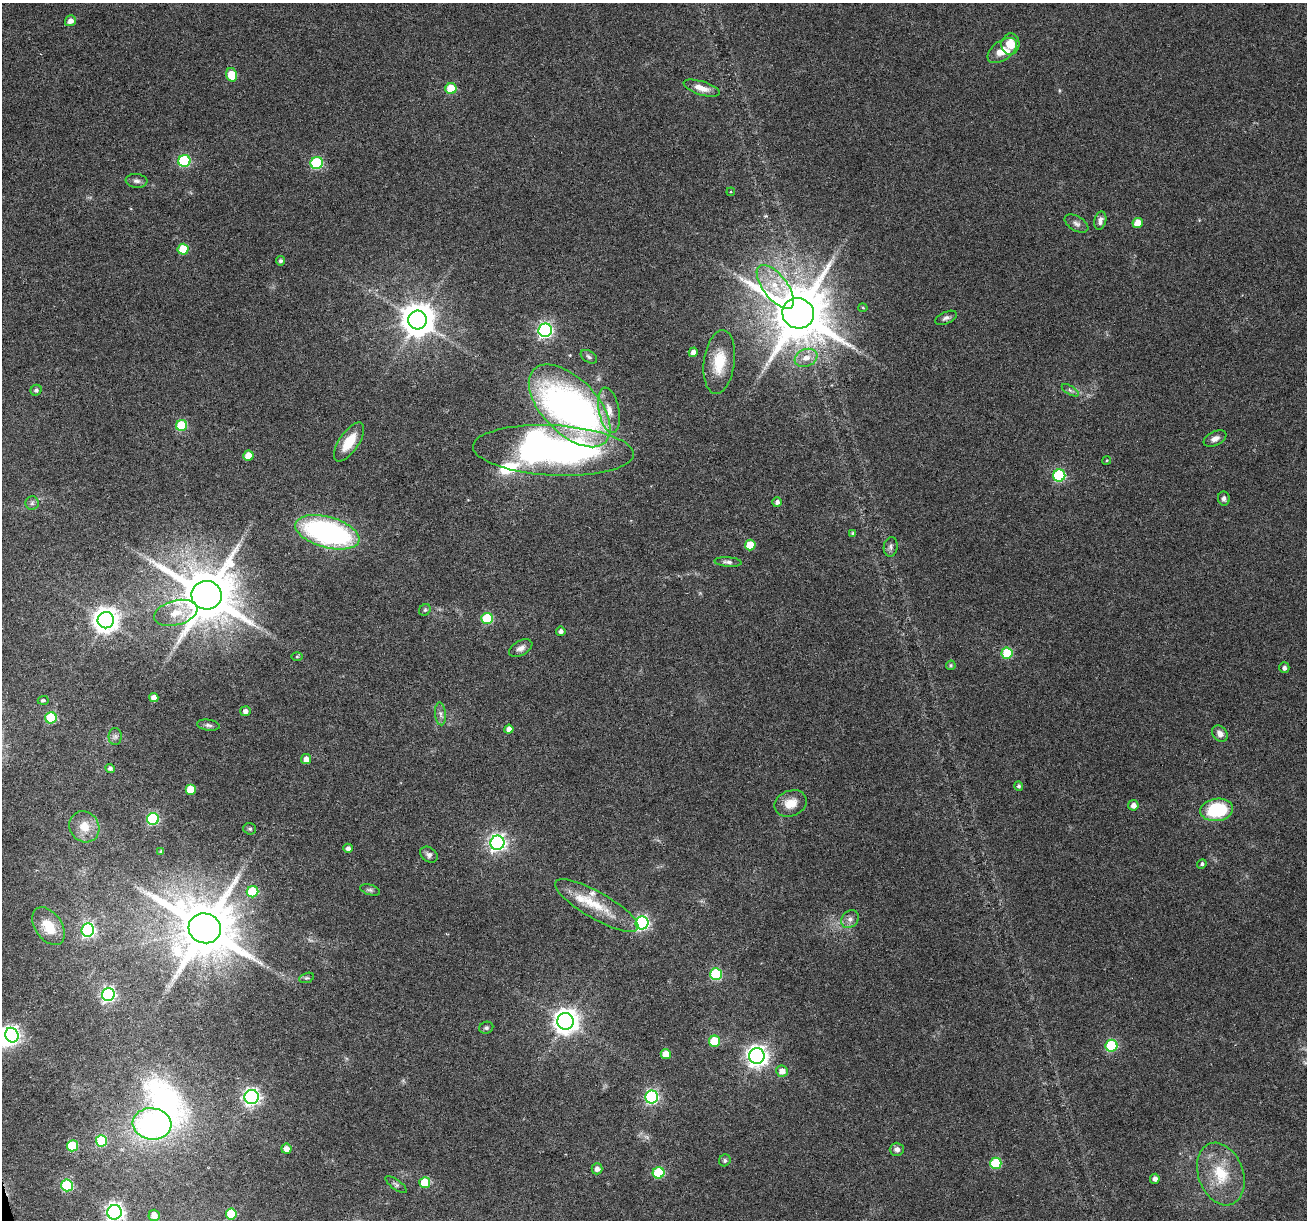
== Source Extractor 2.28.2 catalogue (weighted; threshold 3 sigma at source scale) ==
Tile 7 of 4 x 4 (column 3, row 2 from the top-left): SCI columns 2611-3915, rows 2542-3759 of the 5220 x 5030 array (HDU 1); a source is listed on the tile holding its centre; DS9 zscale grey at full resolution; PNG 1309 x 1222 px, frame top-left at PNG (2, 3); each listed source drawn as its Kron ellipse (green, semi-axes under 4 px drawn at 4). Shown black and unused: <1% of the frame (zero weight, under 3 of 6 exposures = <1% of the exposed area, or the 3 px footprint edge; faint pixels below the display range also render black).
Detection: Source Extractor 2.28.2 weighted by HDU 2 'WHT'; one run over the whole footprint, this tile lists its part. Background 0.0385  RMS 0.0026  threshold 0.0106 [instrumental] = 3 sigma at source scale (4.09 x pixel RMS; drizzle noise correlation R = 1.36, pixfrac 0.8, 0.0396/0.0396 arcsec/px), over >= 5 px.
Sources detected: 127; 2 too faint to see at this stretch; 3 inside a brighter object's white glare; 1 long thin detection or spike segment (spike, bleed or trail) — neither listed nor drawn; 4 inside a brighter listed object's ellipse — not listed separately; the other 117 listed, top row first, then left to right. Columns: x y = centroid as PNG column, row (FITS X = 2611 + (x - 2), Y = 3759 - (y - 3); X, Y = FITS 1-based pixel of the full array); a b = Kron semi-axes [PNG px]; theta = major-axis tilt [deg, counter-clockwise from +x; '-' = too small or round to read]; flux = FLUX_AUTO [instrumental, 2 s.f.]
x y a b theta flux
70 21 6 5 - 1.5
1010 44 10 9 - 3.7
1002 51 17 9 36 3.7
232 75 7 5 -74 6.9
702 88 19 6 -17 2.5
451 89 5 5 - 9.6
184 161 6 6 - 24
317 163 6 6 - 27
136 181 11 7 -6 0.9
731 192 4 3 - 0.27
1100 221 9 6 76 1.1
1138 223 5 5 - 4.1
1076 224 13 7 -30 1
183 249 5 5 - 8.1
280 261 5 4 - 0.53
775 287 26 12 -52 7
863 308 4 4 - 0.26
798 313 16 15 - 1800
946 318 11 6 24 0.86
418 320 9 9 - 500
545 330 7 6 - 70
693 352 5 4 - 1.4
589 357 9 5 -34 0.62
806 358 12 8 20 2.4
719 362 32 15 83 7.3
36 390 6 5 - 0.62
1070 390 9 4 -30 0.61
570 406 51 27 -46 120
609 410 23 10 -79 3.6
182 425 5 5 - 14
1215 439 12 7 25 1.4
349 442 23 9 56 5.8
553 450 80 25 -3 84
248 456 5 5 - 3.7
1107 460 4 3 - 0.21
1059 476 6 6 - 25
1224 498 7 6 - 0.83
777 502 5 5 - 0.93
32 503 7 6 - 0.61
327 532 33 15 -16 54
853 534 4 4 - 0.59
750 545 5 5 - 6.9
891 547 10 7 80 0.77
728 562 14 4 -4 0.87
207 595 15 14 - 1700
425 610 6 5 - 0.46
176 613 22 12 14 4.7
487 618 6 5 - 15
106 620 8 8 - 260
561 631 5 4 - 0.91
521 648 13 7 29 1.3
1007 653 5 5 - 12
297 656 6 4 1 0.3
951 665 5 4 - 0.43
1284 668 5 5 - 0.73
154 698 4 4 - 1.8
43 700 5 4 - 0.46
245 711 5 5 - 1
440 714 11 5 -85 0.92
51 718 5 5 - 16
208 725 11 5 -8 0.7
509 729 4 4 - 1.5
1220 733 9 7 -50 1.4
115 736 8 6 89 0.77
306 759 5 5 - 1.9
110 768 5 4 - 0.69
1019 786 5 4 - 0.45
190 789 5 5 - 5.6
791 803 16 12 22 3.8
1133 805 5 5 - 1.4
1217 810 16 11 8 16
153 819 6 6 - 29
84 827 16 14 -57 4.2
250 829 6 5 - 0.43
497 843 7 7 - 94
348 848 5 4 - 0.81
161 851 3 3 - 0.3
429 855 9 7 -37 0.94
1202 864 5 4 - 0.46
370 890 10 5 -18 0.6
253 892 6 5 - 12
597 905 47 13 -30 8.3
850 919 10 7 45 1.2
642 923 6 6 - 55
48 926 21 13 -55 5.4
205 928 16 15 - 2000
88 930 6 6 - 53
716 974 6 6 - 21
307 978 8 4 18 0.44
108 994 6 6 - 51
565 1021 8 8 - 240
486 1028 7 6 - 0.53
12 1035 7 6 - 74
714 1041 5 5 - 10
1111 1046 6 6 - 23
666 1054 5 5 - 3.6
757 1056 8 7 - 160
782 1071 6 5 - 2.1
252 1097 7 7 - 79
652 1097 6 6 - 43
152 1124 19 15 -6 68
101 1141 5 5 - 16
72 1146 5 5 - 12
286 1149 5 5 - 1.7
897 1149 7 6 - 1
725 1160 6 5 - 0.5
996 1163 6 5 - 14
597 1169 5 5 - 1
659 1173 6 5 - 17
1221 1174 32 22 -70 11
1155 1179 5 5 - 1.2
425 1183 5 5 - 9.2
67 1185 6 6 - 20
396 1185 12 5 -35 0.64
114 1212 7 7 - 110
231 1214 5 5 - 9.8
154 1215 5 5 - 1.9
Isophote crosses this tile's border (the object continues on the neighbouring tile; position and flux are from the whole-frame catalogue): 1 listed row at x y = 114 1212